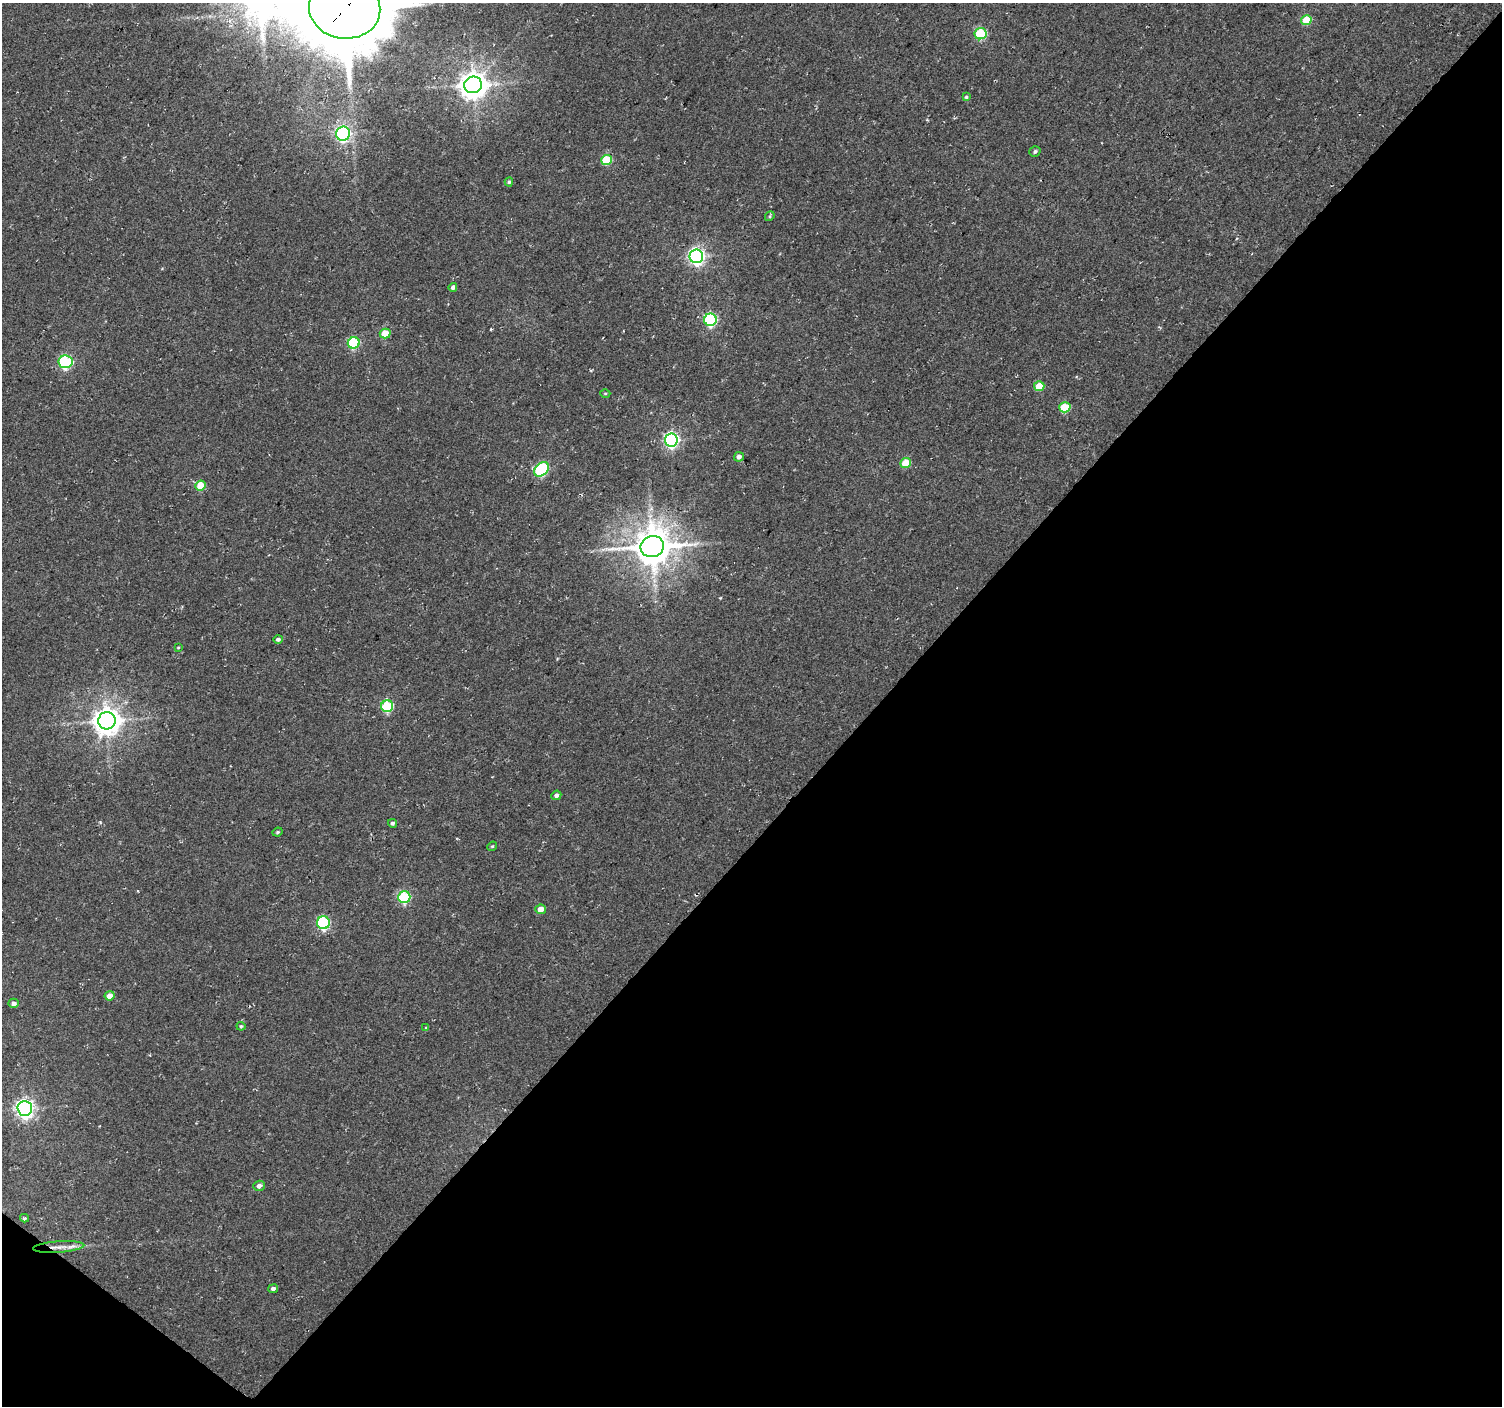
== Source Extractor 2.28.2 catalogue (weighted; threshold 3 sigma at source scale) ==
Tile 15 of 4 x 4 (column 3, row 4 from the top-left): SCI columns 3005-4504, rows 239-1642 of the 6003 x 6026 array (HDU 1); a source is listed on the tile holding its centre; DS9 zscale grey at full resolution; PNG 1504 x 1408 px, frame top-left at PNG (2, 3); each listed source drawn as its Kron ellipse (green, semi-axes under 4 px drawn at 4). Shown black and unused: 43% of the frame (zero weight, under 2 of 3 exposures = <1% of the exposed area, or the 3 px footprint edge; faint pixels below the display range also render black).
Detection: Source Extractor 2.28.2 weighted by HDU 2 'WHT'; one run over the whole footprint, this tile lists its part. Background 0.0266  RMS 0.0082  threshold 0.0367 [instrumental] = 3 sigma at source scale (4.5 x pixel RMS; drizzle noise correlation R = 1.50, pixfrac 1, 0.0396/0.0396 arcsec/px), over >= 5 px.
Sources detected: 45; all 45 listed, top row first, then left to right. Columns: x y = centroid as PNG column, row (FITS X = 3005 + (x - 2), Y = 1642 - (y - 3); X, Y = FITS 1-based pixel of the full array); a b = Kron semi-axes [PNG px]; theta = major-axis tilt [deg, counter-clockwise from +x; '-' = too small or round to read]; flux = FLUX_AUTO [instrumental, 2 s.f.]
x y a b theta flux
345 8 36 30 -7 9800
1306 20 5 5 - 27
980 34 6 5 - 60
473 85 9 8 - 1000
966 97 4 4 - 1.2
343 134 7 7 - 160
1035 152 6 5 - 1.9
607 160 5 5 - 43
509 182 4 4 - 1.3
770 216 5 4 - 1.1
696 256 7 7 - 280
453 287 4 4 - 2.3
710 320 6 6 - 120
385 333 5 5 - 24
354 343 6 5 - 69
65 362 7 6 - 100
1039 386 5 4 - 18
605 393 5 3 - 0.8
1065 407 6 5 - 37
671 440 6 6 - 210
739 457 5 4 - 3.5
905 463 5 5 - 19
541 469 8 6 46 96
201 486 5 5 - 21
652 547 12 10 18 2300
278 639 4 4 - 2.1
178 647 4 2 - 0.68
387 706 6 6 - 63
107 721 8 8 - 1100
556 795 5 4 - 2.4
392 823 4 4 - 1.8
277 832 5 3 - 1.1
492 846 5 4 - 1
404 897 6 6 - 81
541 909 5 4 - 9.1
323 923 6 6 - 100
110 996 5 4 - 8.6
13 1003 5 4 - 2.6
241 1026 4 4 - 1.2
426 1028 4 2 - 0.71
25 1108 7 7 - 380
259 1186 5 5 - 3.4
24 1218 4 4 - 1.1
59 1247 26 5 4 8.5
273 1289 5 4 - 2.4
Overlapping masked pixels (flux is a lower limit): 1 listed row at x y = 345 8
Isophote crosses this tile's border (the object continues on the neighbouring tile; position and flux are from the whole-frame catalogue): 1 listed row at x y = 345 8